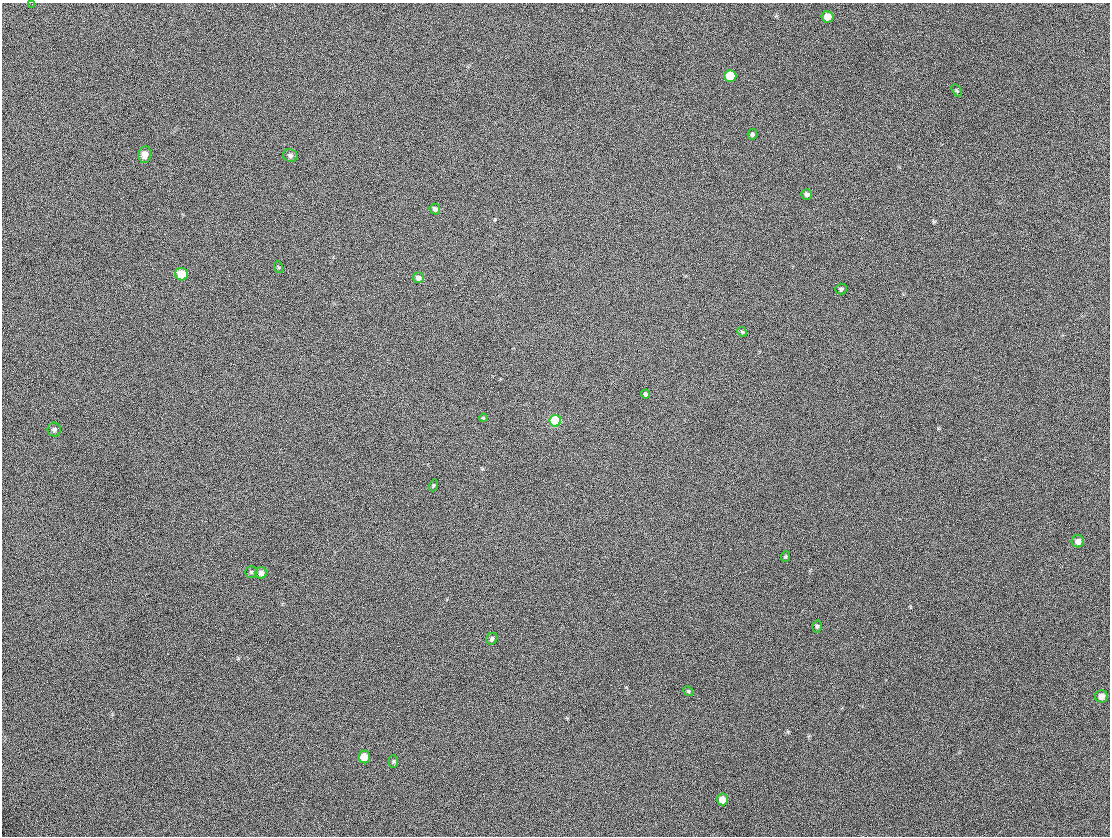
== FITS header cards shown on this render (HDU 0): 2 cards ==
NAXIS1  =                 1108
NAXIS2  =                  834

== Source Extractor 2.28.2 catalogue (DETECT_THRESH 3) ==
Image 1108 x 834 px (HDU 0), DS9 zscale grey, 1 PNG px = 1 image px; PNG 1112 x 838 px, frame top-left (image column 1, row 834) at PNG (2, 3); each listed source drawn as its Kron ellipse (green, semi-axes under 4 px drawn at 4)
Background 138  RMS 29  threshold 87.3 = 3 sigma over >= 5 px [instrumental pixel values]
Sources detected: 30; all 30 listed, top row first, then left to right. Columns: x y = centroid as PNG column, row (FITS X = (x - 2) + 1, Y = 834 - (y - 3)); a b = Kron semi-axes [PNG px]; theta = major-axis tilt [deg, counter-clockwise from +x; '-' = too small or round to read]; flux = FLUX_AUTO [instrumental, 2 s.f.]
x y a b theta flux
32 4 2 2 - 860
827 17 6 5 - 16000
730 76 6 6 - 56000
957 91 7 4 -58 2300
752 134 5 5 - 3900
145 155 8 6 84 12000
290 155 7 6 - 5700
807 194 5 5 - 6800
435 209 5 5 - 6200
278 267 6 4 -71 1900
182 274 6 6 - 42000
418 278 5 5 - 7500
841 289 6 5 - 3500
742 332 5 4 - 2400
645 394 4 4 - 4600
483 418 4 3 - 2200
555 421 6 6 - 120000
54 430 7 6 - 4500
433 485 6 4 71 2300
1078 541 6 6 - 9100
785 556 5 4 - 2600
251 572 5 5 - 3000
261 573 5 5 - 7000
817 626 6 4 77 3400
492 639 6 5 - 5100
688 691 5 4 - 2500
1101 696 6 6 - 10000
364 757 6 6 - 23000
393 761 6 4 90 2900
722 799 6 5 - 21000
At the frame edge (FLAGS 8, measured only in part): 1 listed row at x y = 32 4

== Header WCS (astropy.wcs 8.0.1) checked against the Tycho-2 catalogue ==
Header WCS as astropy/WCSLIB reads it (CRVAL/CRPIX/CD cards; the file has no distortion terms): RA---TAN/DEC--TAN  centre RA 02:27:14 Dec +59:28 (36.81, +59.46 deg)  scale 0.987 arcsec/px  FOV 18.2' x 13.7'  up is +12 deg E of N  parity normal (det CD < 0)
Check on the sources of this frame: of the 30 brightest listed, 8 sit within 1.6 arcsec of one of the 13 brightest Tycho-2 stars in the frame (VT <= 12.86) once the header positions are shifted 0.16 arcsec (0.16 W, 0.01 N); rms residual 0.52 arcsec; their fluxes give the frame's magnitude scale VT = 22.43 - 2.5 log10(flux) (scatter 0.11 mag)
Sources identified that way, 8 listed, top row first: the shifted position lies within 1.6 arcsec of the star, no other Tycho-2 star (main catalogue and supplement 1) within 3.2 arcsec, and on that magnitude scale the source's flux lands within +1.5 / -3 mag of the star's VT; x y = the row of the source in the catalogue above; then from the Tycho-2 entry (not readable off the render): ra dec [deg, ICRS J2000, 3 dp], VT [Tycho-2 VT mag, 2 dp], TYC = Tycho-2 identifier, HIP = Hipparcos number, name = IAU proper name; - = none
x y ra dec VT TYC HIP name
730 76 36.752 +59.563 10.52 3699-2145-1 - -
145 155 37.053 +59.509 12.86 3699-1799-1 - -
435 209 36.894 +59.511 12.85 3699-1067-1 - -
182 274 37.021 +59.479 11.00 3699-875-1 11480 -
555 421 36.807 +59.461 10.09 3699-1635-1 11420 -
1101 696 36.489 +59.416 11.97 3698-1137-1 - -
364 757 36.872 +59.360 11.56 3699-807-1 - -
722 799 36.679 +59.368 11.58 3699-45-1 - -